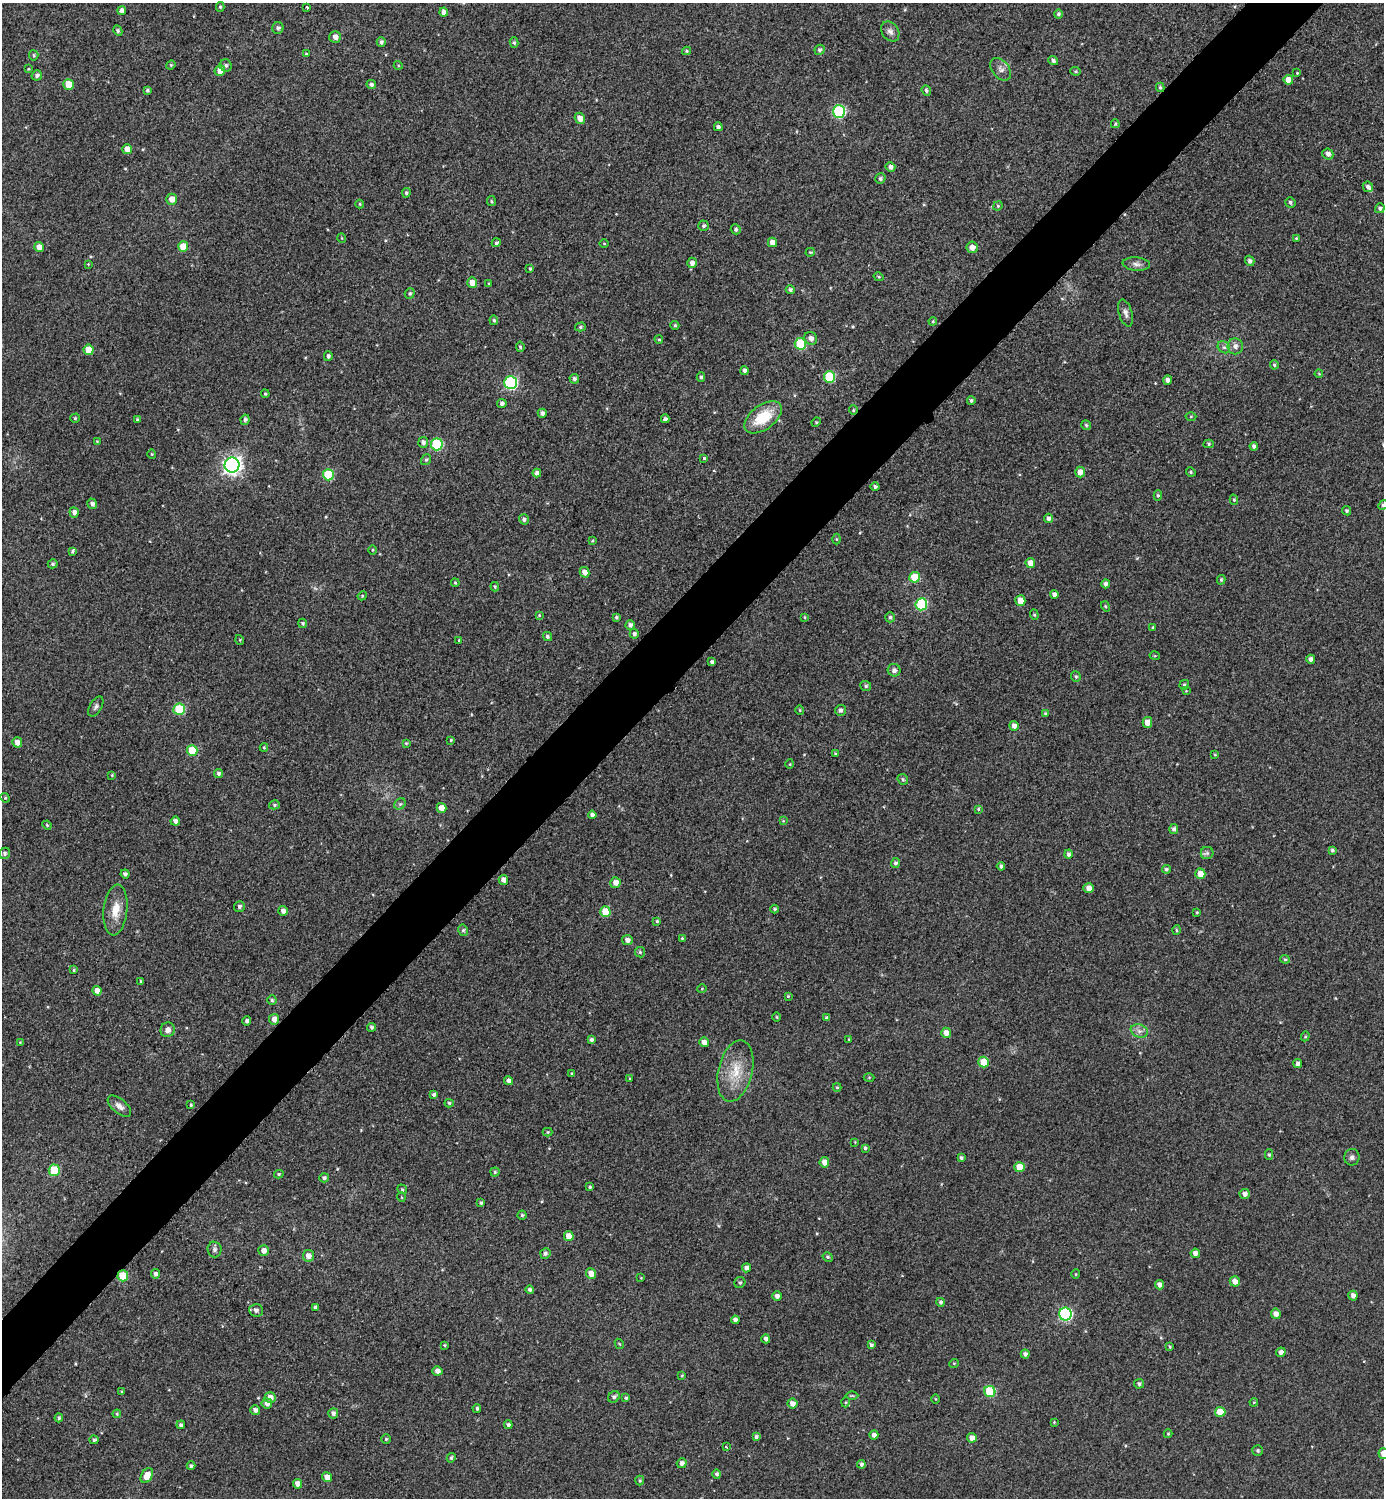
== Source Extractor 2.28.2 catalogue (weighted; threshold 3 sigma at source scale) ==
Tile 10 of 4 x 4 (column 2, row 3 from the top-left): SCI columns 1690-3071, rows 1508-3003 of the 5997 x 5997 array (HDU 1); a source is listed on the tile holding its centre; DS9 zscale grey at full resolution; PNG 1386 x 1500 px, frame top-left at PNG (2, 3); each listed source drawn as its Kron ellipse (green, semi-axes under 4 px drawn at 4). Shown black and unused: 5% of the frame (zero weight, under 2 of 3 exposures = <1% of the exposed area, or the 3 px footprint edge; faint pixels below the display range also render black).
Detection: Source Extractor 2.28.2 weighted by HDU 2 'WHT'; one run over the whole footprint, this tile lists its part. Background 0.0372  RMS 0.018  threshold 0.0792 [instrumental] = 3 sigma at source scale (4.5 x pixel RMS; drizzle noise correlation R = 1.50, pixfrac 1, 0.05/0.05 arcsec/px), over >= 5 px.
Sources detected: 340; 1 too faint to see at this stretch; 1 cosmic-ray / hot-pixel residue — neither listed nor drawn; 1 inside a brighter listed object's ellipse — not listed separately; the other 337 listed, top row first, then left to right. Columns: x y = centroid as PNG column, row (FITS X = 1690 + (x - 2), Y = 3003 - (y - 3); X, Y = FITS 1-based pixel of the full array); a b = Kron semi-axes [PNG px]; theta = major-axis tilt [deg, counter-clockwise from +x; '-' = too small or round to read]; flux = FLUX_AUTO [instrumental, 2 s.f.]
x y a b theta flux
220 7 5 4 - 2.3
307 7 3 3 - 3.2
122 10 5 4 - 8.4
444 12 4 4 - 7.7
1058 14 4 4 - 3.3
278 28 6 5 - 5.1
118 31 5 4 - 3
890 32 11 8 -55 8.4
335 37 6 5 - 10
381 42 5 4 - 4.6
514 42 5 4 - 2.8
820 50 5 5 - 3.9
687 51 4 4 - 2.1
306 54 3 3 - 2.3
34 55 5 4 - 2.8
1053 60 5 4 - 4.6
171 65 5 4 - 2.3
226 65 6 6 - 4.2
398 65 4 3 - 1.5
28 69 4 3 - 1.5
1001 69 13 8 -51 9.6
220 70 5 5 - 18
1076 71 5 4 - 2.5
1297 73 3 3 - 1.6
37 75 5 5 - 4.5
1288 80 5 5 - 17
68 84 5 5 - 33
371 85 5 4 - 4.5
1160 87 4 3 - 2.7
147 90 4 3 - 3.2
926 90 5 4 - 3.7
839 111 6 6 - 150
580 118 6 5 - 13
1115 124 4 3 - 1.9
718 127 4 4 - 4.6
127 149 5 5 - 21
1328 154 5 5 - 7.2
890 167 5 4 - 6.8
880 178 5 5 - 3.7
1368 187 5 5 - 5.9
406 193 5 4 - 3.3
172 199 5 5 - 15
491 201 5 4 - 2.1
1290 202 5 4 - 3.7
360 204 4 4 - 1.8
998 206 5 4 - 2.2
1380 208 5 4 - 3.9
703 226 5 5 - 3.6
736 229 5 4 - 3.8
342 238 5 3 - 1.3
1296 238 4 4 - 1.7
772 242 5 4 - 13
496 243 5 4 - 3.5
604 244 4 3 - 1.7
183 246 5 5 - 33
39 247 5 5 - 12
972 247 6 5 - 12
810 252 5 3 - 2
1250 261 5 4 - 5.2
692 263 5 5 - 7.5
88 264 3 3 - 1.1
1136 264 13 7 -5 7.8
530 269 4 3 - 2.4
879 277 5 3 - 1.9
472 283 5 5 - 19
489 284 4 3 - 2.2
790 290 4 4 - 3.8
410 293 5 4 - 3.1
1126 313 14 6 -73 8.3
494 320 5 4 - 2.7
933 321 4 4 - 2
675 325 4 4 - 2.8
580 327 5 4 - 3
811 338 7 6 - 8.4
659 339 4 3 - 2.2
800 344 6 5 - 88
1235 346 8 7 - 8.3
520 347 5 4 - 2.8
1224 347 7 5 -40 4.5
89 350 5 5 - 31
328 356 5 4 - 3.8
1274 365 5 4 - 2.7
744 371 4 4 - 5.2
1319 374 4 3 - 1.5
701 377 4 4 - 3.1
829 377 6 5 - 110
574 379 5 4 - 4.4
1168 380 4 4 - 6.4
511 383 6 6 - 200
265 394 4 3 - 2.1
971 400 4 4 - 3.2
502 403 5 4 - 5.2
853 410 4 4 - 2
542 413 4 4 - 5.3
1191 416 5 3 - 1.7
763 417 21 12 37 58
75 418 4 4 - 2.1
665 419 4 3 - 4.6
137 420 3 3 - 2.6
245 420 5 4 - 4
816 422 5 4 - 1.9
1086 425 5 4 - 2.8
97 441 3 3 - 1.2
423 442 5 5 - 5.4
437 444 6 6 - 120
1209 444 5 4 - 2.4
1254 446 4 4 - 5.9
152 454 4 4 - 1.9
704 458 3 3 - 5
426 460 6 4 54 3.1
232 465 7 7 - 780
1080 472 5 5 - 13
1191 472 5 4 - 2.5
537 473 4 4 - 6.6
328 475 5 5 - 77
875 487 4 4 - 4.1
1158 495 5 4 - 3
1234 500 5 4 - 2.4
92 504 5 4 - 6.4
1383 505 5 4 - 4
1347 511 5 4 - 3.1
74 512 5 4 - 7.3
1049 518 4 4 - 5.1
524 519 5 4 - 4.9
836 539 5 3 - 1.7
592 541 4 3 - 1.6
372 550 5 3 - 1.8
73 551 4 3 - 3.1
1030 563 5 4 - 15
53 564 5 4 - 3.1
585 572 5 4 - 11
915 577 5 5 - 52
1221 580 5 4 - 2.7
455 583 4 3 - 2
1106 584 4 4 - 5.7
495 587 4 3 - 2.3
1054 594 4 4 - 6.9
362 596 5 3 - 1.7
1020 601 5 5 - 19
921 604 6 6 - 140
1106 606 5 4 - 2.2
539 615 4 3 - 2
1034 615 5 4 - 2.5
616 617 4 4 - 3.1
805 617 3 3 - 1.8
890 617 5 5 - 3.7
303 623 4 4 - 3.1
630 625 5 4 - 5.6
1153 627 4 4 - 1.9
634 634 5 4 - 4.1
547 637 5 4 - 4.1
240 640 5 3 - 1.5
459 640 3 3 - 1.8
1155 656 5 3 - 1.7
1311 659 4 4 - 6.2
712 662 4 3 - 4.3
894 670 6 6 - 6
1076 676 5 4 - 3.1
1184 685 5 4 - 3
866 686 5 5 - 3.5
1186 691 3 3 - 1.2
96 706 11 6 59 5.5
179 709 6 5 - 82
800 710 5 4 - 2.1
840 710 5 5 - 4.8
1045 714 4 4 - 3.2
1147 722 5 4 - 15
1014 726 5 4 - 8.5
451 740 3 3 - 2
17 742 5 5 - 13
406 743 3 3 - 1.7
264 748 4 4 - 2.1
192 751 5 5 - 48
836 754 4 3 - 3.1
1215 755 3 2 - 1.6
790 764 5 3 - 1.5
219 773 5 4 - 4.5
112 775 4 3 - 2
903 779 6 5 - 2.6
5 798 5 4 - 2.2
400 804 6 5 - 3.3
274 805 5 4 - 2.9
441 808 5 5 - 17
978 809 3 3 - 2.1
592 815 4 4 - 6.7
175 821 5 4 - 6.9
783 821 4 3 - 1.5
47 825 5 4 - 2.1
1174 829 5 4 - 4.6
1332 850 4 4 - 3.5
5 853 6 5 - 3.9
1207 853 6 6 - 4.1
1068 854 4 4 - 4.5
895 863 5 4 - 4.8
1001 866 4 4 - 4.6
1166 869 4 4 - 3.4
125 874 4 4 - 4.7
1200 874 5 5 - 18
503 880 5 4 - 9.3
615 883 5 5 - 10
1089 888 5 5 - 11
239 907 5 5 - 4.5
775 909 4 4 - 2.7
115 910 25 12 84 30
283 911 5 4 - 8.5
605 912 5 5 - 47
1197 912 4 3 - 1.9
657 921 4 4 - 2
463 930 6 4 -78 3.2
1176 930 5 3 - 2.1
682 938 4 3 - 1.8
627 940 5 5 - 8.8
640 952 5 5 - 2.9
1285 959 5 4 - 2.3
74 970 4 3 - 2.3
141 981 3 3 - 2.4
702 989 4 4 - 1.7
97 991 4 4 - 12
788 996 3 3 - 1.8
272 1000 5 4 - 3.1
777 1017 4 3 - 1.6
826 1018 4 3 - 3.1
274 1019 5 5 - 12
247 1021 4 4 - 4.6
372 1027 4 4 - 3.9
168 1030 7 7 - 8
1139 1031 9 6 -20 8.1
946 1033 5 5 - 12
1305 1036 5 4 - 2.3
849 1039 3 3 - 1.3
591 1040 4 4 - 4.4
20 1042 3 3 - 1.2
704 1042 5 4 - 10
984 1062 5 5 - 35
1298 1064 4 4 - 6.5
735 1071 31 17 77 49
572 1074 3 3 - 2.6
869 1077 5 3 - 1.5
630 1079 3 3 - 1.9
509 1081 4 4 - 6.6
837 1087 4 4 - 1.9
434 1095 4 4 - 4.3
449 1103 4 4 - 2.6
191 1105 4 3 - 2.5
119 1106 14 7 -40 9.2
548 1132 5 4 - 1.9
855 1142 4 4 - 1.3
865 1148 4 3 - 3.2
1269 1155 5 4 - 2.9
1352 1157 8 7 - 5.6
961 1158 3 3 - 3.2
824 1162 5 5 - 14
1019 1167 5 5 - 32
54 1170 5 5 - 59
495 1172 4 4 - 2.7
279 1174 5 4 - 2.4
324 1178 4 4 - 4
590 1187 4 4 - 2.7
402 1189 5 3 - 2.1
1245 1194 5 5 - 7.6
401 1197 5 3 - 1.4
481 1203 3 3 - 2.6
522 1215 4 4 - 2.6
569 1236 5 5 - 19
214 1249 8 7 - 5.5
264 1251 5 5 - 10
545 1253 5 5 - 4.9
1195 1253 4 4 - 9.5
308 1256 5 5 - 13
828 1257 5 4 - 3
746 1268 4 4 - 7.2
155 1274 5 4 - 5
591 1274 5 5 - 18
1076 1274 4 4 - 1.9
123 1276 5 5 - 54
641 1278 4 3 - 1.3
1235 1281 5 5 - 11
740 1282 6 5 - 3.4
1159 1285 5 4 - 8.2
530 1290 4 4 - 4.2
777 1296 5 4 - 7.3
1353 1296 5 4 - 7.8
941 1302 4 4 - 3.5
315 1307 4 4 - 3.2
256 1310 7 6 - 6.7
1065 1314 6 6 - 220
1276 1314 5 5 - 11
735 1320 4 4 - 5.6
766 1339 4 4 - 6.2
619 1344 5 4 - 1.8
444 1345 3 3 - 1.7
871 1345 4 3 - 3.8
1170 1347 4 3 - 2.1
1281 1352 5 4 - 6.2
1025 1354 4 4 - 5.7
954 1363 5 3 - 1.4
437 1371 5 4 - 7.4
682 1376 4 3 - 1.7
1139 1384 5 5 - 3.9
122 1391 4 3 - 1.8
990 1391 5 5 - 81
852 1396 6 4 -1 2.3
270 1397 5 5 - 11
614 1397 6 5 - 5
626 1398 3 3 - 2.4
935 1399 4 3 - 1.4
846 1402 5 3 - 1.8
1254 1402 4 3 - 1.5
267 1403 5 5 - 8.2
792 1404 5 5 - 11
477 1408 4 4 - 3.4
255 1410 5 4 - 7
1220 1412 5 5 - 29
333 1413 5 5 - 6.1
117 1414 4 4 - 2.2
59 1418 4 4 - 3.2
1054 1422 3 3 - 1.5
181 1425 4 4 - 3.9
508 1425 4 4 - 4.5
1168 1434 4 4 - 1.7
874 1435 4 4 - 8.7
756 1437 4 4 - 3.7
972 1438 4 4 - 11
386 1439 5 5 - 2.5
94 1440 4 4 - 2.9
726 1447 3 2 - 2.3
1257 1451 5 5 - 3.4
1383 1454 5 5 - 16
451 1458 5 4 - 3.2
682 1463 5 5 - 6.1
861 1464 4 4 - 4.2
191 1466 4 4 - 3.6
717 1474 5 4 - 4
147 1476 8 5 60 19
327 1477 5 4 - 14
640 1481 5 4 - 2
297 1484 5 4 - 10
Overlapping masked pixels (flux is a lower limit): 3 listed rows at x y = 1160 87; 853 410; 123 1276
Isophote crosses this tile's border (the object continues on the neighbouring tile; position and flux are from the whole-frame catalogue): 2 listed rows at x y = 1383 505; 1383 1454